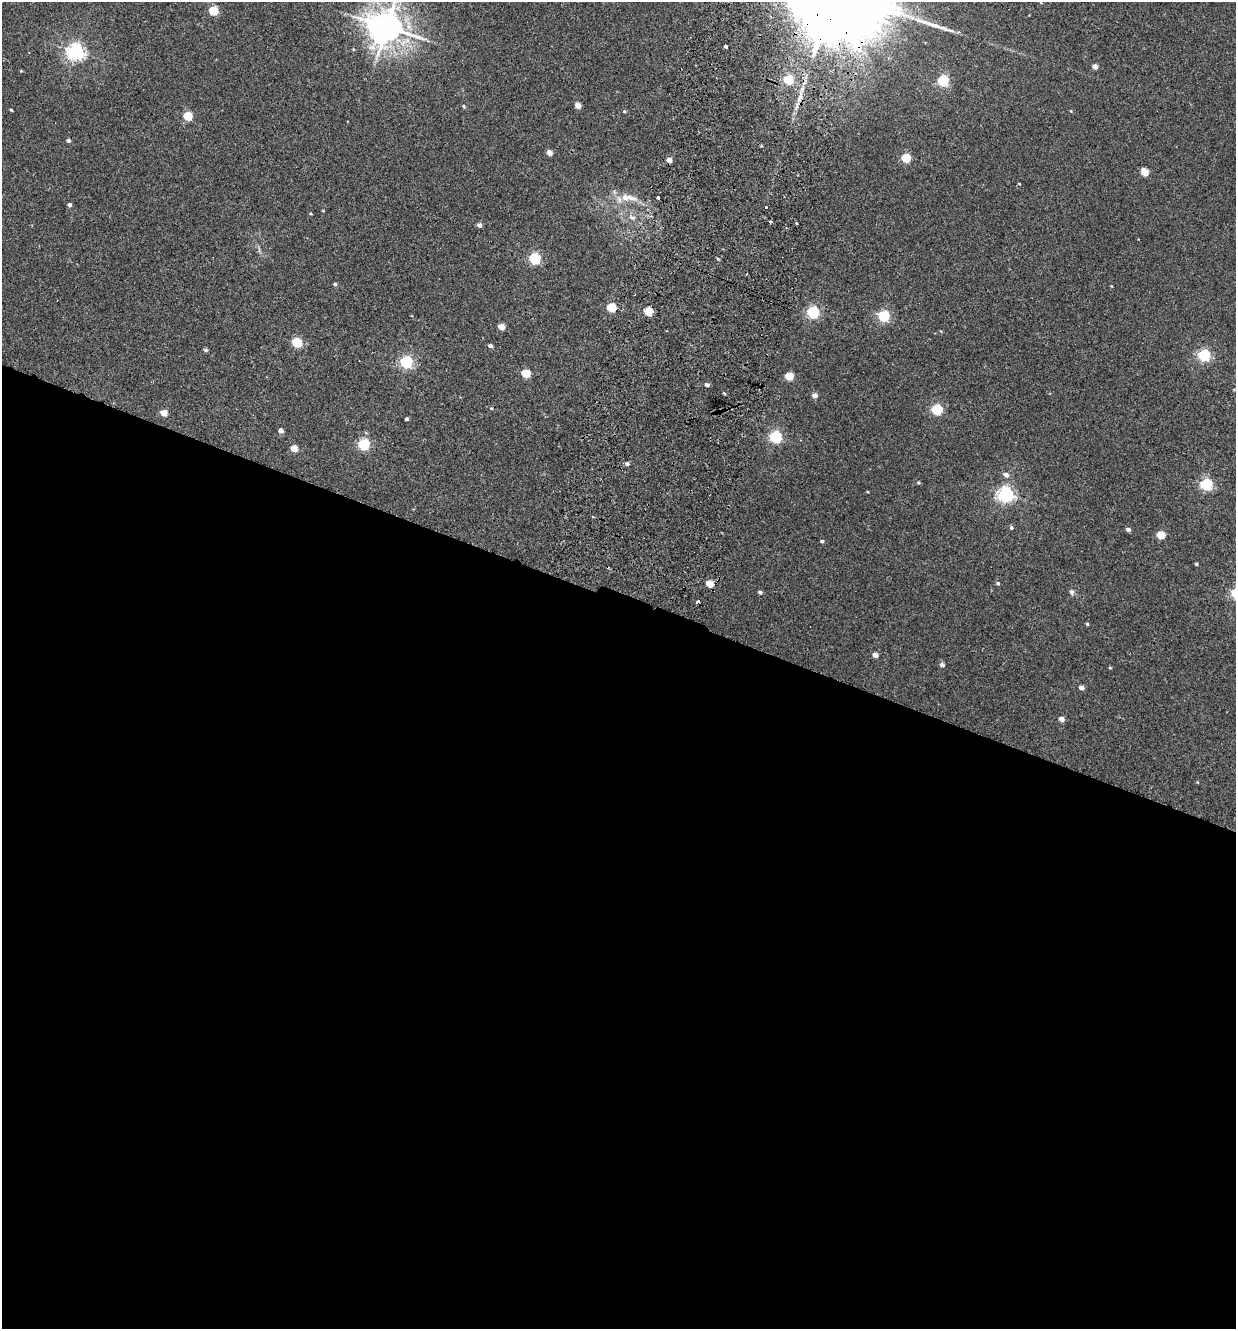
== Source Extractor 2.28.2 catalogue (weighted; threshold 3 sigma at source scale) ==
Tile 14 of 4 x 4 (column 2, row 4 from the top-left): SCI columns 1549-2782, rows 23-1349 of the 5438 x 5356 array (HDU 1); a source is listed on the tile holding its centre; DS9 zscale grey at full resolution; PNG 1238 x 1331 px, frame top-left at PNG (2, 2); no overlay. Shown black and unused: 55% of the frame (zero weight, under 2 of 3 exposures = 3% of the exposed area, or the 3 px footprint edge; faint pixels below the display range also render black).
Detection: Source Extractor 2.28.2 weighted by HDU 2 'WHT'; one run over the whole footprint, this tile lists its part. Background 0.026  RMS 0.0068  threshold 0.0307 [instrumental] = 3 sigma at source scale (4.5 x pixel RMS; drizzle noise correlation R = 1.50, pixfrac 1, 0.05/0.05 arcsec/px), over >= 5 px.
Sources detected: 81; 1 cosmic-ray / hot-pixel residue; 1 long thin detection or spike segment (spike, bleed or trail) — not listed; the other 79 listed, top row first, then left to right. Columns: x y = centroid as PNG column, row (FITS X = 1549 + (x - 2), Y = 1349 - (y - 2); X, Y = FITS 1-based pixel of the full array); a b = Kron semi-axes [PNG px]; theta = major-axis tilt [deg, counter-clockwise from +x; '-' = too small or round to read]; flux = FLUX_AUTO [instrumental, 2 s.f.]
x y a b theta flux
1041 2 4 4 - 0.59
213 11 5 5 - 33
386 27 11 10 - 1400
725 46 3 3 - 1.4
353 49 5 3 - 0.58
75 52 6 6 - 260
1095 66 4 4 - 5.2
788 80 5 5 - 40
943 81 5 5 - 72
800 98 31 6 70 9.2
577 105 5 4 - 7.7
464 106 5 3 - 0.97
11 110 3 3 - 0.72
624 111 4 4 - 0.75
1071 111 4 3 - 0.61
188 116 5 5 - 24
68 141 4 4 - 1.7
549 153 4 4 - 6.4
906 158 5 5 - 36
669 160 4 4 - 6.3
1145 172 5 4 - 14
628 198 29 10 -6 11
658 198 3 3 - 3.1
69 205 4 4 - 1.9
766 207 3 2 - 1.3
311 214 4 3 - 0.64
632 217 10 6 -25 2.7
770 221 3 3 - 1.3
796 223 3 2 - 1
479 225 4 4 - 3.2
534 258 6 5 - 71
718 259 5 3 - 0.71
335 284 4 4 - 1.3
1111 286 4 3 - 0.5
611 308 5 5 - 36
648 311 5 5 - 28
813 312 5 5 - 99
884 316 5 5 - 81
501 327 5 4 - 10
297 343 5 5 - 45
490 346 4 4 - 2.1
206 350 4 4 - 1.3
1204 355 5 5 - 97
406 362 6 5 - 100
525 373 5 4 - 26
789 376 5 4 - 24
707 385 4 4 - 2.3
724 393 4 3 - 0.67
815 396 4 4 - 4.6
491 408 4 3 - 0.47
937 410 5 5 - 60
164 413 5 4 - 13
406 419 3 3 - 1.2
281 430 5 4 - 3.6
775 437 5 5 - 96
364 444 6 5 - 75
294 448 5 4 - 12
627 464 5 4 - 1.7
1006 475 5 5 - 3.6
918 483 4 4 - 0.82
1206 484 6 5 - 94
868 492 3 2 - 0.49
1006 494 6 6 - 210
1011 528 5 5 - 1.2
1128 530 4 4 - 2.7
1161 535 5 4 - 19
822 541 4 3 - 1.3
1196 564 4 3 - 0.98
998 583 5 5 - 1.3
710 584 5 4 - 16
760 592 4 4 - 1.8
1072 592 8 6 -76 1.8
1087 624 4 3 - 1.1
875 655 4 4 - 5.6
942 665 5 4 - 2.6
1110 668 4 4 - 0.63
1081 688 4 4 - 4.2
1061 719 5 4 - 4.6
1197 782 4 3 - 0.48
Overlapping masked pixels (flux is a lower limit): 1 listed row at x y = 800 98
Isophote crosses this tile's border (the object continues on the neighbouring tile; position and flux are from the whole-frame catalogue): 2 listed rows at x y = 1041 2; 386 27